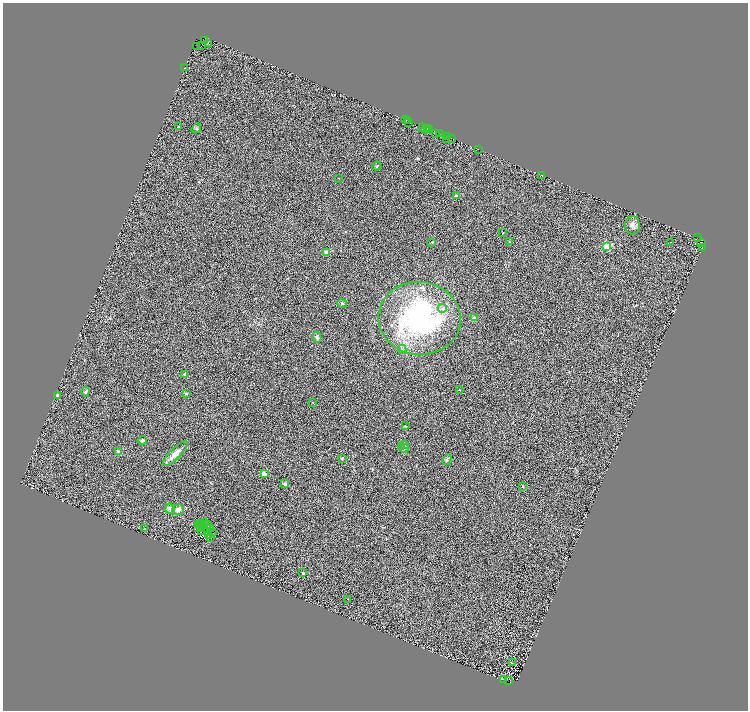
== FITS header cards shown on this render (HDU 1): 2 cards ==
NAXIS1  =                 1491
NAXIS2  =                 1416

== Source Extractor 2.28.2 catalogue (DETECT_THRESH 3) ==
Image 1491 x 1416 px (HDU 1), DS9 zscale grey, zoomed out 1/2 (1 PNG px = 2 x 2 image px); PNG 750 x 712 px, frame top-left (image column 2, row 1415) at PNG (3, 3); each listed source drawn as its Kron ellipse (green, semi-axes under 4 px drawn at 4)
Background 0.655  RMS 0.5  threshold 1.51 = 3 sigma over >= 5 px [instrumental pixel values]
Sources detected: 118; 40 cannot appear on this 1/2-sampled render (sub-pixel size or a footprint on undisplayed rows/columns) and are neither listed nor drawn; the other 78 listed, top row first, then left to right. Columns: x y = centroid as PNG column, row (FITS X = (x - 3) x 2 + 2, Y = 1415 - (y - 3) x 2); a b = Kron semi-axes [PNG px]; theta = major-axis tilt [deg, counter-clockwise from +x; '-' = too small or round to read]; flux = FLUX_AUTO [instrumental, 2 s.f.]
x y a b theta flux
204 41 2 2 - 680
209 43 2 1 - 310
201 46 3 1 - 200
197 47 2 1 - 180
184 68 2 1 - 130
406 120 2 1 - 260
407 121 2 1 - 130
409 123 2 1 - 30
178 127 2 2 - 200
196 128 5 4 - 160
423 128 3 1 - 310
427 128 2 1 - 120
425 129 3 2 - 380
429 129 2 1 - 290
435 134 3 1 - 220
439 134 3 2 - 680
447 137 2 1 - 250
451 138 2 1 - 150
447 140 2 1 - 300
478 149 2 1 - 140
377 166 5 2 - 74
542 175 4 2 - 53
338 178 2 1 - 32
456 196 2 2 - 890
632 225 9 7 -88 460
503 233 3 1 - 33
697 238 2 1 - 61
432 242 3 2 - 77
509 242 3 3 - 88
671 242 2 1 - 26
701 243 4 3 - 250
607 246 3 3 - 7200
702 247 2 1 - 130
326 253 3 2 - 1500
342 303 5 4 - 140
442 308 4 4 - 230
420 318 41 36 -6 18000
475 318 4 4 - 140
317 337 5 4 - 220
402 349 4 3 - 130
184 374 3 3 - 99
459 390 2 2 - 51
86 392 4 4 - 160
186 394 3 3 - 81
58 395 2 2 - 530
313 402 2 2 - 35
405 426 2 2 - 94
142 440 4 3 - 240
405 445 2 2 - 110
401 447 3 2 - 59
404 448 4 3 - 240
119 452 4 4 - 180
175 454 16 5 44 800
342 458 2 2 - 230
447 460 6 3 63 160
264 474 2 2 - 1700
285 484 3 3 - 290
523 486 2 2 - 190
170 508 5 5 - 290
178 510 6 5 - 490
204 522 2 1 - 17
198 524 3 2 - 61
200 524 2 1 - 39
207 524 3 2 - 18
202 526 2 1 - 33
200 527 2 1 - 26
145 528 3 2 - 52
207 528 2 1 - 46
211 528 2 1 - 16
201 532 3 2 - 93
212 533 2 1 - 53
209 536 2 1 - 29
210 538 3 1 - 13
303 573 3 2 - 110
348 599 2 2 - 58
512 663 4 1 - 25
503 679 2 1 - 28
508 681 2 1 - 110
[40 sub-pixel or undisplayed-footprint detections neither listed nor drawn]